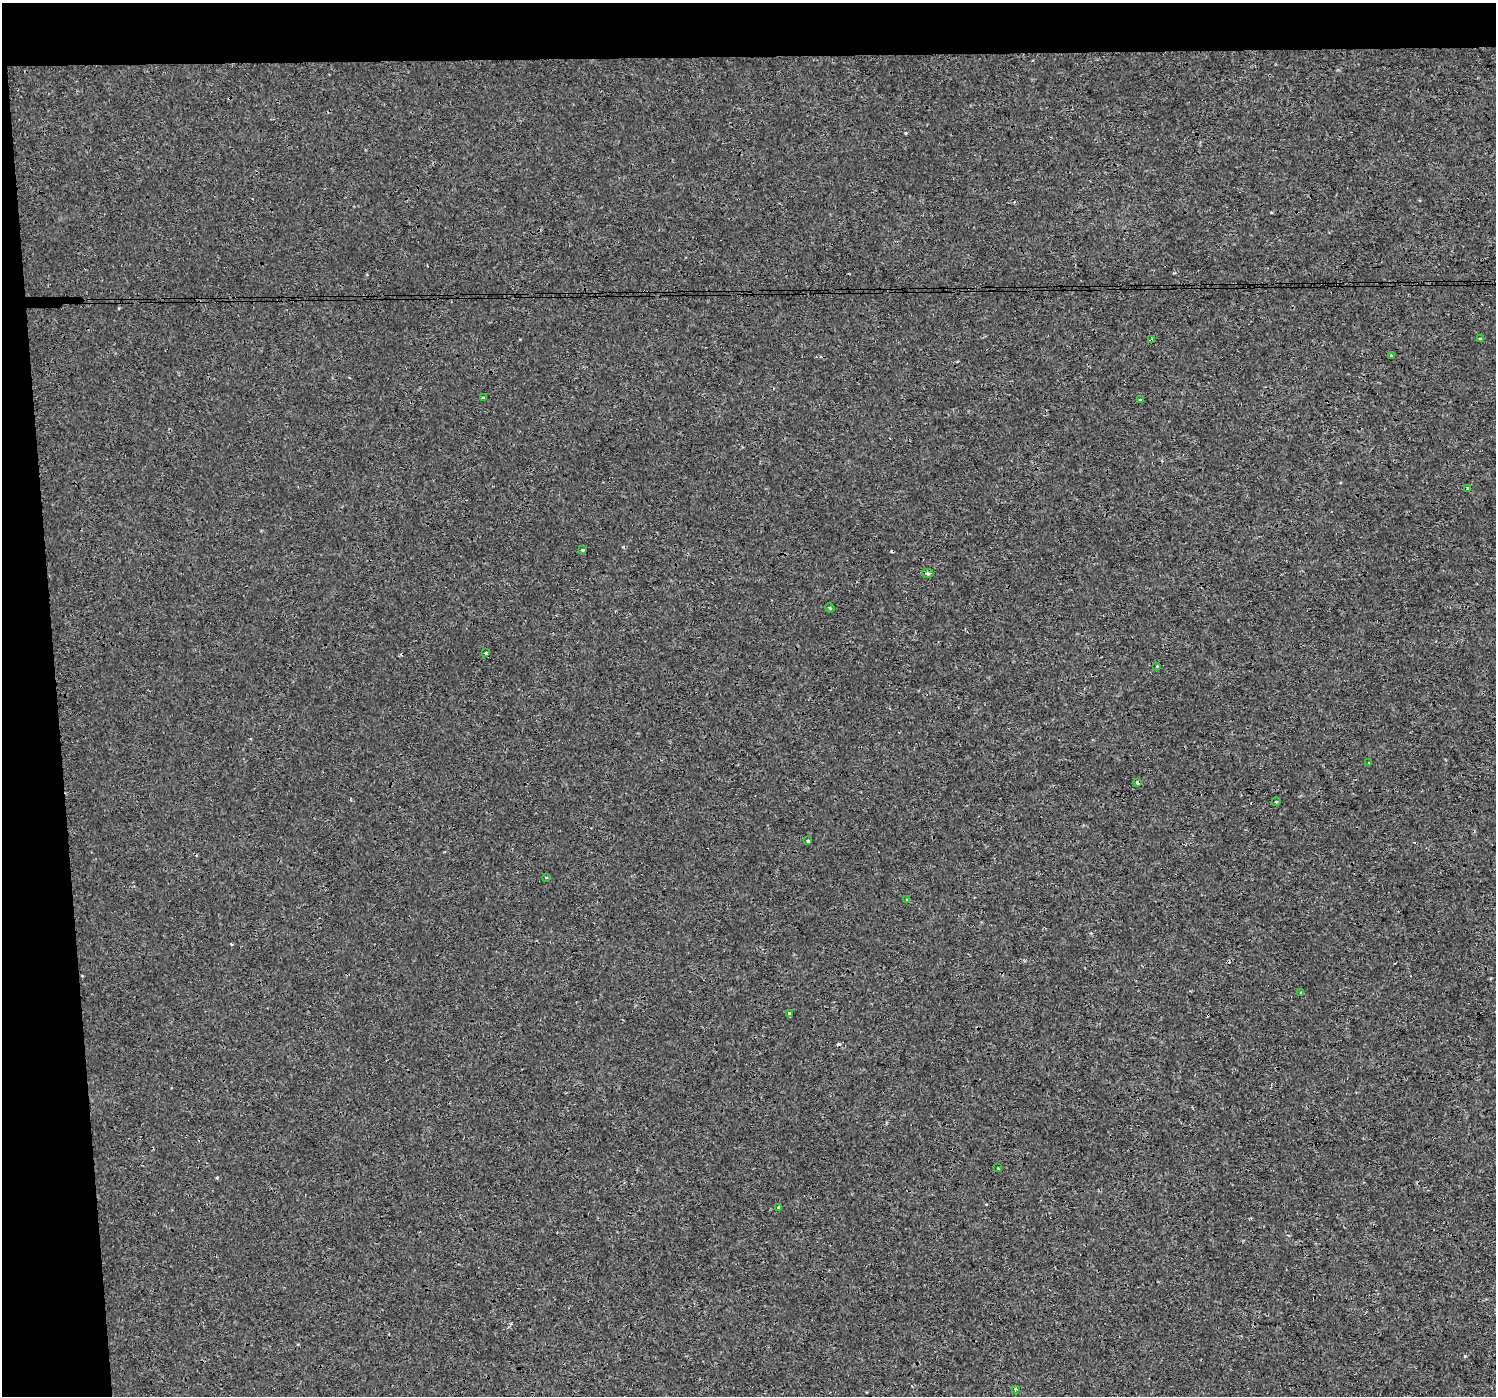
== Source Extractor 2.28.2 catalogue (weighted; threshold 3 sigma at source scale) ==
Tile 1 of 3 x 3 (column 1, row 1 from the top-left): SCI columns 1-1494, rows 2792-4185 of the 4483 x 4230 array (HDU 1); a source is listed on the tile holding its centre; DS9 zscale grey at full resolution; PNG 1498 x 1398 px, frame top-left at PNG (2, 3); each listed source drawn as its Kron ellipse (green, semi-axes under 4 px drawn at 4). Shown black and unused: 8% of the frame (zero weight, under 3 of 4 exposures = <1% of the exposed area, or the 3 px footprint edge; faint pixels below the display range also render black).
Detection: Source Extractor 2.28.2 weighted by HDU 2 'WHT'; one run over the whole footprint, this tile lists its part. Background 8.61e-04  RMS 0.0018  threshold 0.00808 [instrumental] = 3 sigma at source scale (4.5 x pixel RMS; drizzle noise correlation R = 1.50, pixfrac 1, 0.0396/0.0396 arcsec/px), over >= 5 px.
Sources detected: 29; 7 cosmic-ray / hot-pixel residue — neither listed nor drawn; the other 22 listed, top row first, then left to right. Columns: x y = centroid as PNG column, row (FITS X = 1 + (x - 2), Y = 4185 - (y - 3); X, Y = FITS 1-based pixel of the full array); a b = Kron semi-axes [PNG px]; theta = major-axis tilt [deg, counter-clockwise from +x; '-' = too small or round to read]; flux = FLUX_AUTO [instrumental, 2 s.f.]
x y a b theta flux
1480 339 3 3 - 0.32
1152 340 4 3 - 0.96
1391 356 3 3 - 0.23
483 398 4 3 - 0.19
1140 400 3 3 - 0.54
1467 488 3 3 - 0.57
583 550 4 3 - 0.26
928 573 6 4 -2 0.29
830 608 5 3 - 0.18
486 653 4 3 - 0.78
1157 666 3 2 - 0.12
1369 763 3 2 - 0.16
1137 783 3 3 - 0.76
1276 802 4 3 - 0.15
808 841 3 3 - 0.35
546 878 3 2 - 0.2
907 900 4 3 - 0.24
1301 993 3 3 - 0.24
789 1014 3 3 - 1.2
998 1168 2 2 - 0.13
779 1208 3 3 - 0.37
1015 1389 3 3 - 0.33
Overlapping masked pixels (flux is a lower limit): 1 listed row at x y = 1152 340